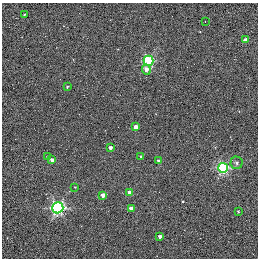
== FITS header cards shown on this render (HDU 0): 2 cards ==
NAXIS1  =                  256 / STANDARD FITS FORMAT
NAXIS2  =                  256 / STANDARD FITS FORMAT

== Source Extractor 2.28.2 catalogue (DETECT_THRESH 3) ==
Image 256 x 256 px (HDU 0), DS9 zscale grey, 1 PNG px = 1 image px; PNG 260 x 260 px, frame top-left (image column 1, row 256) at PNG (2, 3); each listed source drawn as its Kron ellipse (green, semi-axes under 4 px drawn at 4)
Background 0.0238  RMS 4.9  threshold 14.7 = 3 sigma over >= 5 px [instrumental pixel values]
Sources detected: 21; all 21 listed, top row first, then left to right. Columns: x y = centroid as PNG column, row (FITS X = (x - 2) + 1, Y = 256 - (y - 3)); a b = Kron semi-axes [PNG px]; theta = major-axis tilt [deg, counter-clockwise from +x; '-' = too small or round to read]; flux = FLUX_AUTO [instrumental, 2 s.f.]
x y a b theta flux
24 14 2 2 - 250
205 21 2 2 - 1400
245 40 3 3 - 2000
148 61 5 5 - 30000
146 70 5 4 - 1700
67 87 3 3 - 420
136 127 4 3 - 2900
110 147 3 3 - 1200
141 156 3 2 - 370
48 157 4 3 - 950
52 160 4 3 - 1300
158 161 3 3 - 810
236 163 6 6 - 810
223 168 5 5 - 38000
75 187 3 2 - 240
129 192 4 4 - 2600
103 195 4 3 - 2600
58 208 5 5 - 61000
131 208 4 3 - 2500
238 211 3 3 - 280
160 236 3 3 - 1100

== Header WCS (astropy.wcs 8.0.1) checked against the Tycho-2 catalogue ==
Header WCS as astropy/WCSLIB reads it (applying the file's SIP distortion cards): RA---TAN-SIP/DEC--TAN-SIP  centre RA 20:00:38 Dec +22:42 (300.16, +22.70 deg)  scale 1.22 arcsec/px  FOV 5.2' x 5.2'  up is +79 deg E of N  parity normal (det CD < 0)
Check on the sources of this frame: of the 21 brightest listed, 3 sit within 1.5 arcsec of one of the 5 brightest Tycho-2 stars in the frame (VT <= 11.35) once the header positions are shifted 0.32 arcsec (0.30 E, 0.11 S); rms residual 0.26 arcsec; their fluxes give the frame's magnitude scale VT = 19.66 - 2.5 log10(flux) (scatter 0.13 mag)
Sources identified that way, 3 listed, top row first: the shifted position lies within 1.5 arcsec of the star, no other Tycho-2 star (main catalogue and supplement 1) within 3.0 arcsec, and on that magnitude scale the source's flux lands within +1.5 / -3 mag of the star's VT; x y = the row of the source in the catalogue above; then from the Tycho-2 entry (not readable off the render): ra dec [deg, ICRS J2000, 3 dp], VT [Tycho-2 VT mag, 2 dp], TYC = Tycho-2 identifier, HIP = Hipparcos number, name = IAU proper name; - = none
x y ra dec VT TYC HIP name
136 127 300.159 +22.702 11.00 2141-1346-1 - -
75 187 300.142 +22.678 11.35 2141-1182-1 - -
103 195 300.137 +22.687 11.25 2141-1124-1 - -